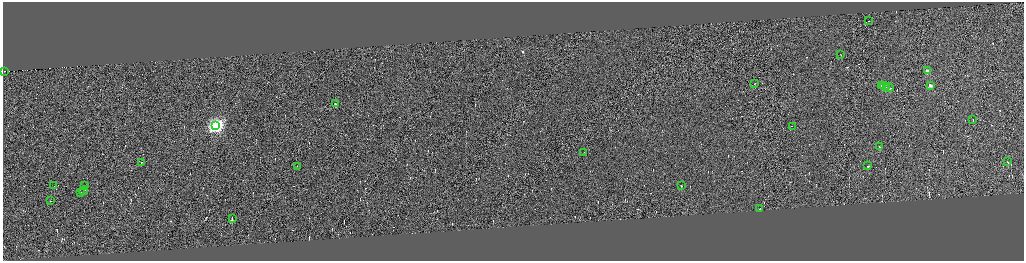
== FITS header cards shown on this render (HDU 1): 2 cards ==
NAXIS1  =                 4085
NAXIS2  =                 1033

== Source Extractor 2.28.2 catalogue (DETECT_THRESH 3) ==
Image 4085 x 1033 px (HDU 1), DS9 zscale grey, zoomed out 1/4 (1 PNG px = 4 x 4 image px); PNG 1026 x 263 px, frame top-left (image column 4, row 1033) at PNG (3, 2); each listed source drawn as its Kron ellipse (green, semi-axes under 4 px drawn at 4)
Background 0.132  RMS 4.2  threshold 12.7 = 3 sigma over >= 5 px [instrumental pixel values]
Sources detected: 369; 341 cannot appear on this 1/4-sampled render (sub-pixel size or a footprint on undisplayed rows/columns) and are neither listed nor drawn; the other 28 listed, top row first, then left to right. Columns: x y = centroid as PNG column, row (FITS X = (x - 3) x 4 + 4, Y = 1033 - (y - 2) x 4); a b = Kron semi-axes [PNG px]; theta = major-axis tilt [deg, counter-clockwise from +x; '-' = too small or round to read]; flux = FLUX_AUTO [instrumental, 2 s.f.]
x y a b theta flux
868 21 2 1 - 10000
841 54 2 1 - 12000
5 71 2 1 - 210
927 71 2 2 - 70000
754 83 2 1 - 16000
881 85 2 1 - 57000
930 85 2 2 - 36000
884 86 4 1 - 170000
886 87 2 1 - 48000
889 87 4 1 - 160000
335 104 2 1 - 19000
973 119 2 1 - 20000
215 125 4 4 - 790000
792 126 2 1 - 23000
879 147 2 1 - 5000
583 152 2 1 - 580
141 162 2 1 - 35000
1008 162 2 1 - 4300
297 166 2 1 - 12000
868 166 2 1 - 22000
84 185 2 1 - 15000
54 186 2 1 - 9500
681 186 2 1 - 16000
83 191 4 1 - 41000
81 192 2 1 - 13000
50 201 2 1 - 9300
759 209 3 1 - 27000
232 218 2 1 - 220000
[341 sub-pixel or undisplayed-footprint detections neither listed nor drawn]